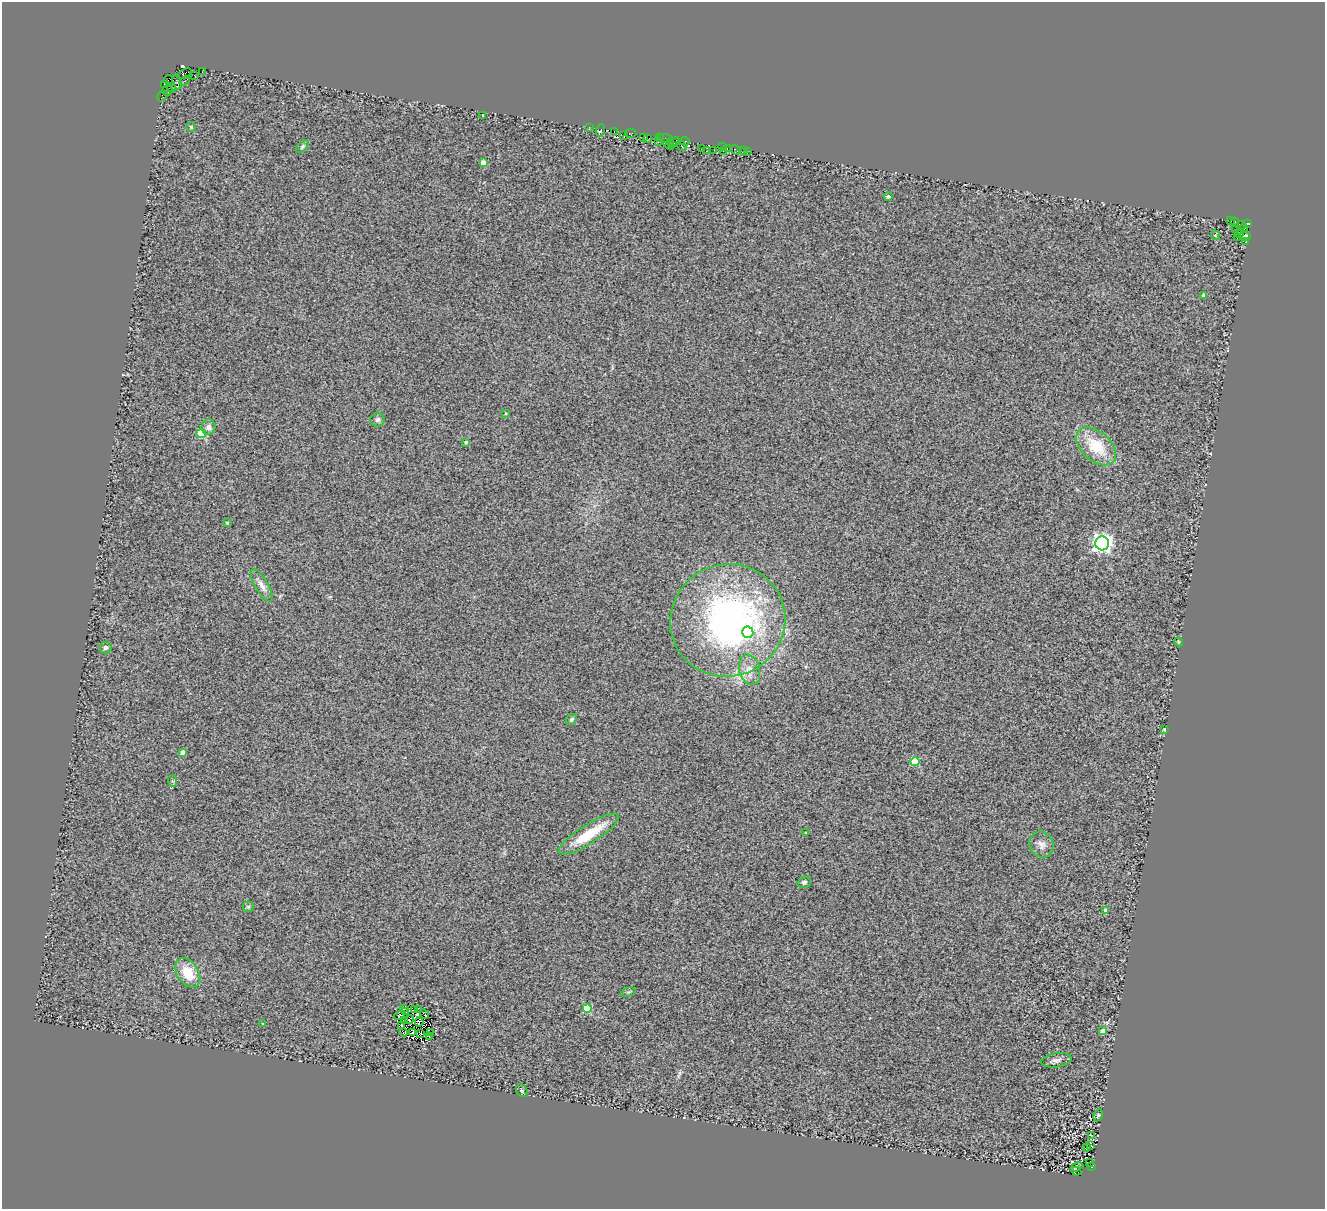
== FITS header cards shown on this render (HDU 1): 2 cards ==
NAXIS1  =                 1323
NAXIS2  =                 1207

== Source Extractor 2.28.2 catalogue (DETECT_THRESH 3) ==
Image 1323 x 1207 px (HDU 1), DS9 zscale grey, 1 PNG px = 1 image px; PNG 1327 x 1211 px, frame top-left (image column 1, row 1207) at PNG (2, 2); each listed source drawn as its Kron ellipse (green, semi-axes under 4 px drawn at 4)
Background 0.63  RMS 0.49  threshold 1.48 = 3 sigma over >= 5 px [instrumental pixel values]
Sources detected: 110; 4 with non-positive FLUX_AUTO (blend fragments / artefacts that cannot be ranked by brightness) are neither listed nor drawn; the other 106 listed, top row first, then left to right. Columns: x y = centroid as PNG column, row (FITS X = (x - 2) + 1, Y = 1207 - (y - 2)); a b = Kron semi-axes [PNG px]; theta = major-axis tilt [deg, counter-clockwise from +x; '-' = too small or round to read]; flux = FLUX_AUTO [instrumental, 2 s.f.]
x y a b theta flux
202 72 2 2 - 36
184 74 8 3 31 680
195 75 4 2 - 64
169 79 4 3 - 680
185 81 6 2 33 140
177 83 7 3 -72 150
165 84 3 3 - 220
172 88 4 2 - 100
167 90 5 5 - 320
162 96 6 3 60 350
483 115 3 3 - 87
191 127 4 4 - 45
589 127 3 2 - 27
601 130 6 2 71 340
614 132 3 2 - 140
631 133 6 3 11 96
624 136 3 2 - 54
643 137 2 2 - 11
659 137 3 2 - 130
666 138 8 3 -13 390
647 139 4 3 - 51
658 141 3 2 - 42
685 141 5 3 - 260
670 142 2 2 - 280
674 142 6 2 52 35
670 146 4 3 - 290
681 146 6 3 -53 220
302 147 8 4 45 60
723 147 3 2 - 28
701 149 2 2 - 28
727 149 3 2 - 140
714 150 3 2 - 25
735 150 5 3 - 89
706 151 3 2 - 73
723 151 2 2 - 460
743 151 4 2 - 29
747 151 3 2 - 39
483 163 4 4 - 270
888 196 4 4 - 69
1231 221 2 2 - 120
1235 222 3 2 - 180
1247 223 4 3 - 120
1241 225 5 2 - 690
1244 228 4 4 - 22
1236 229 2 2 - 24
1239 234 3 2 - 29
1215 235 5 4 - 47
1245 236 5 5 - 170
1237 238 2 2 - 28
1246 241 3 2 - 44
1204 295 4 3 - 190
506 413 4 3 - 30
378 420 7 7 - 110
209 427 7 7 - 150
201 433 5 4 - 1000
466 442 3 3 - 62
1096 446 23 14 -42 1100
227 523 3 3 - 48
1102 543 7 6 - 15000
262 585 18 6 -60 220
728 620 58 56 26 12000
748 632 6 5 - 1700
1179 642 4 3 - 27
105 647 6 6 - 85
750 670 15 10 -75 330
571 719 6 5 - 65
1165 729 3 3 - 74
183 752 4 4 - 200
915 762 4 4 - 1300
172 781 6 4 -71 40
806 832 3 3 - 92
589 834 35 9 32 1200
1042 845 13 12 - 240
804 882 7 5 19 72
248 907 5 5 - 46
1105 910 4 4 - 120
188 973 16 10 -58 770
628 992 8 4 15 62
404 1008 3 2 - 35
587 1009 4 4 - 1600
415 1010 3 2 - 33
418 1010 3 2 - 31
405 1011 3 2 - 15
424 1014 5 2 - 60
400 1015 6 2 36 22
404 1020 3 2 - 36
409 1020 4 3 - 33
419 1022 4 2 - 52
263 1024 3 3 - 38
401 1025 2 2 - 28
1103 1031 4 4 - 270
404 1032 4 3 - 19
412 1033 2 2 - 24
421 1033 3 2 - 44
430 1033 3 2 - 80
429 1036 3 2 - 19
1056 1060 15 7 9 130
522 1091 7 5 -63 68
1098 1115 6 4 63 41
1091 1135 3 2 - 19
1090 1146 3 2 - 38
1087 1147 3 3 - 58
1089 1163 3 2 - 69
1077 1167 6 3 34 44
1092 1167 3 3 - 1500
1076 1171 5 2 - 230
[4 non-positive-flux detections neither listed nor drawn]